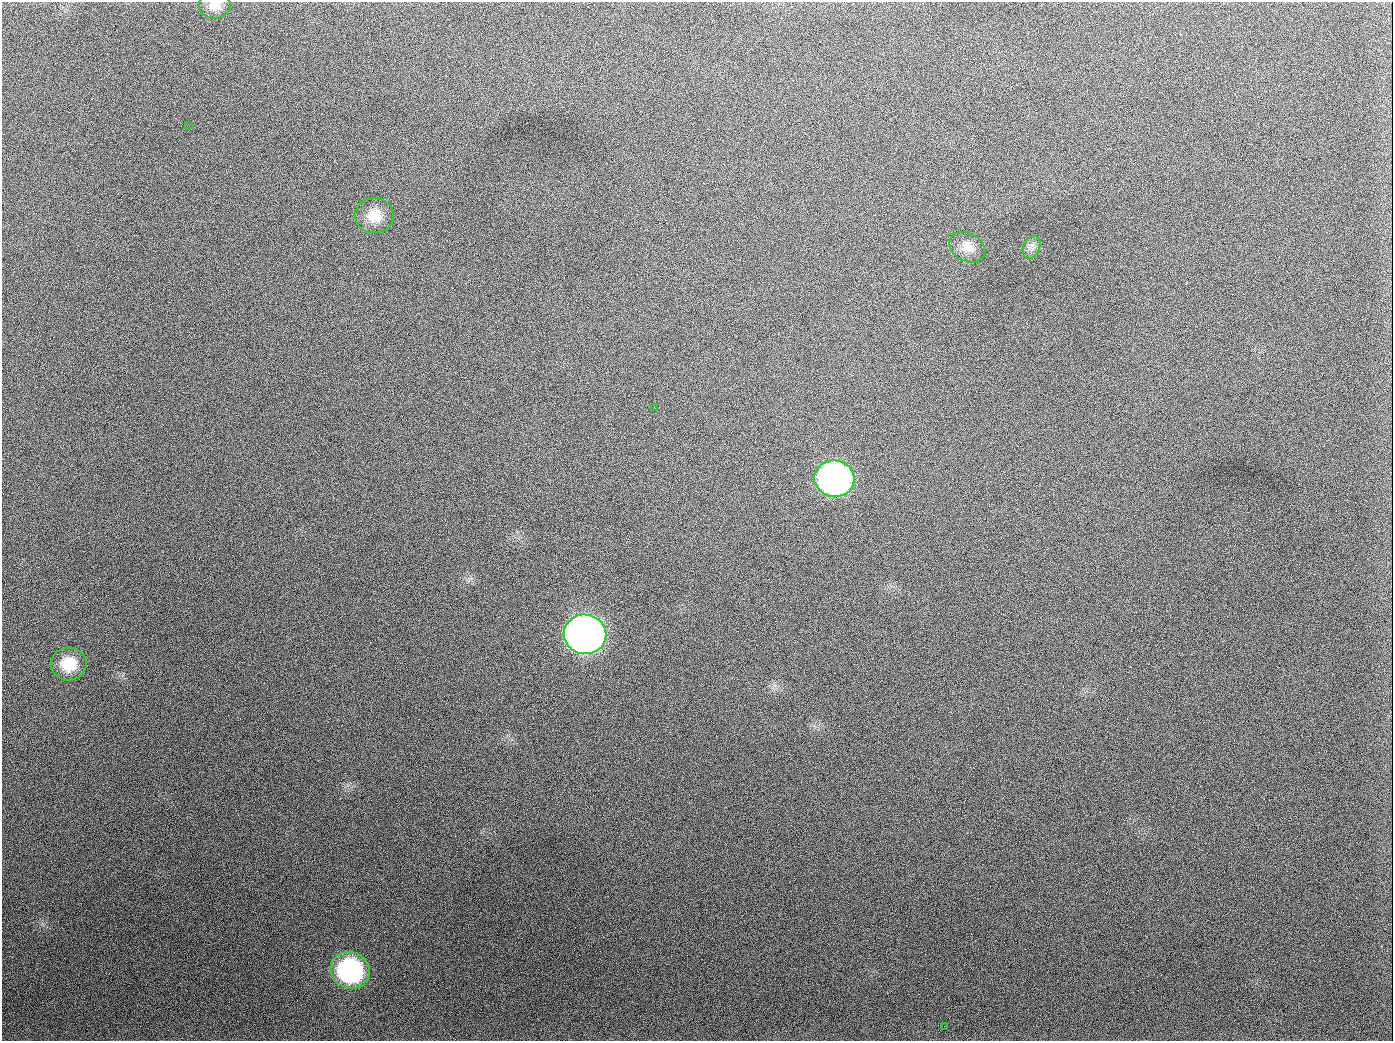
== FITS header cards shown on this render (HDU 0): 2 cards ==
NAXIS1  =                 1391
NAXIS2  =                 1039

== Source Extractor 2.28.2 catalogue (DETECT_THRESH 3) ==
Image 1391 x 1039 px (HDU 0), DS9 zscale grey, 1 PNG px = 1 image px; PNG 1395 x 1043 px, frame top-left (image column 1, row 1039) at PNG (2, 2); each listed source drawn as its Kron ellipse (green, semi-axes under 4 px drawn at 4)
Background 1890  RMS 79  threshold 237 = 3 sigma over >= 5 px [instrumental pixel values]
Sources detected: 11; all 11 listed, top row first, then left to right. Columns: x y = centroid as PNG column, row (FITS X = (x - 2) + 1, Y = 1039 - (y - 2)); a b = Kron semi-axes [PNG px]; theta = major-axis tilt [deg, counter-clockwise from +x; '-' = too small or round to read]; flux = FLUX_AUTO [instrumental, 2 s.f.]
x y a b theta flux
215 5 16 13 -1 5.1e+04
189 126 2 2 - 6.1e+03
374 216 19 17 2 1.0e+05
967 247 19 14 -29 6.2e+04
1032 247 12 8 67 2.6e+04
654 407 3 2 - 3.9e+03
834 479 20 18 -7 1.8e+06
585 634 21 20 - 4.2e+06
69 664 18 16 6 1.4e+05
350 970 20 18 -23 7.9e+05
944 1026 3 2 - 4.5e+03
At the frame edge (FLAGS 8, measured only in part): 1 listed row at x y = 215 5